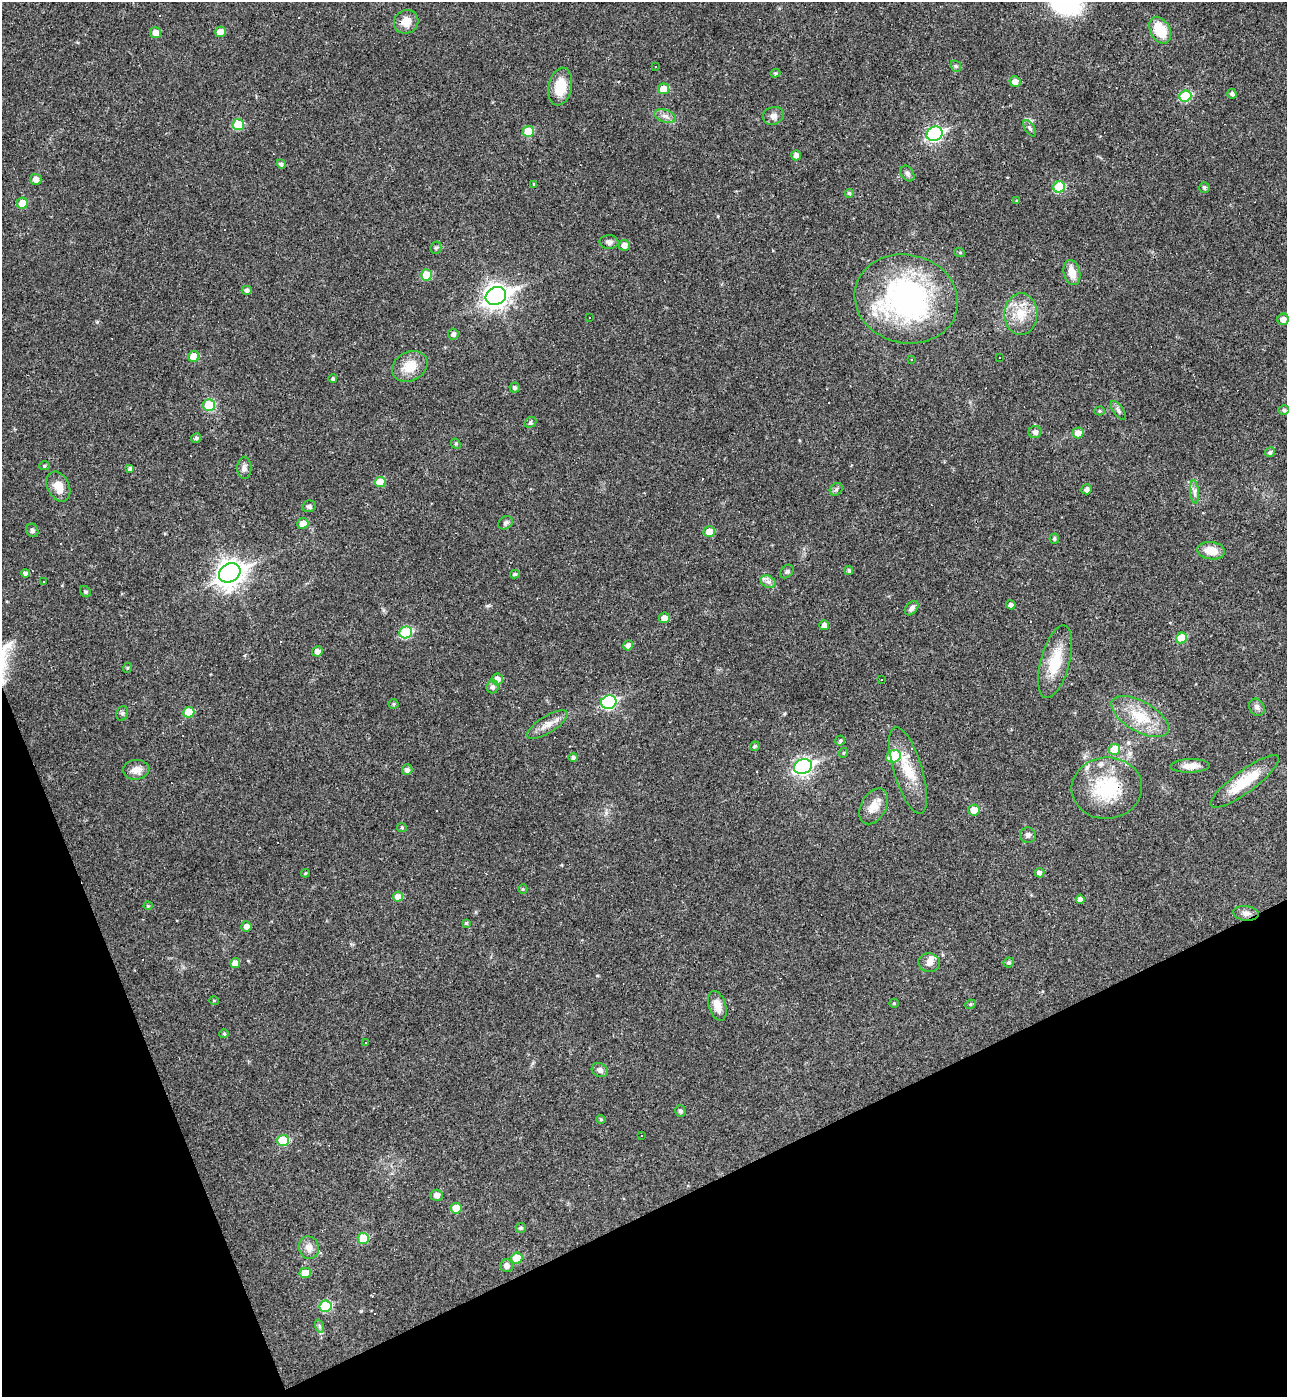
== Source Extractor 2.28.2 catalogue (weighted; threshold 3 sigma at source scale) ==
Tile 14 of 4 x 4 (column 2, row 4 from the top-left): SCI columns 1433-2717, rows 1-1395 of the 5565 x 5579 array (HDU 1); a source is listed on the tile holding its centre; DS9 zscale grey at full resolution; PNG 1289 x 1399 px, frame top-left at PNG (2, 2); each listed source drawn as its Kron ellipse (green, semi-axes under 4 px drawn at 4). Shown black and unused: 20% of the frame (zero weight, under 3 of 4 exposures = <1% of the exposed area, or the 3 px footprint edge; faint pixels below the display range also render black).
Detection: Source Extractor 2.28.2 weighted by HDU 2 'WHT'; one run over the whole footprint, this tile lists its part. Background 0.018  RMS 0.0039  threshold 0.0176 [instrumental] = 3 sigma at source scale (4.5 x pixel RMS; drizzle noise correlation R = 1.50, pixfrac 1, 0.05/0.05 arcsec/px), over >= 5 px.
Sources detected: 165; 12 cosmic-ray / hot-pixel residue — neither listed nor drawn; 3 inside a brighter listed object's ellipse — not listed separately; the other 150 listed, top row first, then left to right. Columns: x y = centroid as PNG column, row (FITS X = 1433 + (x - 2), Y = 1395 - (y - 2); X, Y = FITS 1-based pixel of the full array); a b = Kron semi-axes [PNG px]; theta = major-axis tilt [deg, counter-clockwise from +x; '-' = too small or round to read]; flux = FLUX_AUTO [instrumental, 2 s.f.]
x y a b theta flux
406 22 12 11 - 4.2
1160 30 14 9 -62 11
220 32 5 5 - 3.8
156 33 5 5 - 3.3
956 66 6 5 - 0.58
656 67 3 2 - 0.39
775 73 5 4 - 0.49
1015 82 5 5 - 2.3
560 87 19 11 78 8.9
663 89 5 5 - 5.3
1232 94 5 4 - 1
1185 96 6 5 - 18
665 116 11 6 -16 1.7
773 116 10 9 - 1.8
238 124 5 5 - 12
1030 128 9 5 -57 0.91
528 131 6 5 - 8.9
935 134 8 7 - 75
796 155 5 5 - 1.7
281 164 5 4 - 1.1
907 174 8 6 -58 1.1
36 179 6 5 - 2.3
534 184 3 3 - 0.37
1059 187 6 5 - 15
1204 187 5 5 - 0.82
849 193 4 4 - 0.66
1017 201 4 3 - 0.46
22 203 5 5 - 6.7
609 242 9 7 -2 1.3
624 245 5 5 - 2.3
436 248 6 5 - 0.61
960 253 5 3 - 0.42
1072 273 12 8 -77 4.3
426 275 5 5 - 8.1
247 290 5 4 - 1
496 296 11 8 27 270
906 299 52 44 -13 87
1021 314 21 16 89 8.5
590 318 2 2 - 0.37
1283 319 6 5 - 2.2
453 334 5 5 - 1.3
194 357 5 5 - 6.2
999 357 3 2 - 0.51
911 359 3 3 - 0.64
410 366 18 14 28 7.4
333 379 4 4 - 0.78
515 388 5 5 - 0.89
209 405 6 6 - 13
1118 410 11 5 -54 1.1
1284 410 5 4 - 0.7
1100 411 5 4 - 0.5
530 422 6 4 30 0.63
1035 432 6 6 - 1.2
1078 433 5 5 - 3.9
196 438 5 4 - 0.85
456 444 5 4 - 0.55
1270 452 5 4 - 1.1
44 466 5 4 - 0.58
130 468 4 4 - 0.87
244 468 11 7 -90 1.5
380 482 5 5 - 6.9
58 486 16 11 -64 4.9
836 489 7 5 44 0.85
1087 489 5 5 - 1.4
1195 492 11 4 -85 1.4
309 506 7 6 - 1.1
505 523 8 6 33 0.9
303 524 5 5 - 4.2
32 530 7 5 -67 0.98
709 532 6 5 - 4.6
1054 539 5 5 - 0.73
1211 551 14 8 -7 5.2
849 571 4 4 - 0.91
787 572 8 5 47 0.8
25 573 4 4 - 1.3
230 573 11 9 29 330
515 574 5 4 - 0.68
43 582 3 3 - 3.9
768 582 8 6 -29 1.4
86 592 6 5 - 0.73
1011 605 4 4 - 1.4
912 608 8 5 49 1.5
664 618 5 5 - 2.7
824 625 5 5 - 1.7
406 632 6 5 - 21
1181 638 5 5 - 9.3
628 645 5 4 - 2.1
317 651 5 5 - 2.3
1055 662 37 14 75 12
127 668 5 3 - 0.37
497 679 6 5 - 2.5
881 679 3 3 - 2.2
492 687 6 6 - 1.2
609 702 8 6 22 47
394 704 5 4 - 0.51
1257 707 9 7 -58 1.5
189 712 5 5 - 8.3
122 713 7 5 69 0.75
1140 716 32 15 -30 12
547 724 23 8 32 3.7
840 741 5 4 - 0.72
755 746 5 4 - 0.67
1115 749 5 5 - 9.6
843 753 5 3 - 0.36
893 756 7 6 - 13
573 758 5 4 - 1.1
1190 766 19 7 1 3.3
803 767 9 7 25 110
136 770 13 10 5 3.3
407 770 5 5 - 1.5
908 770 45 14 -73 12
1245 781 42 11 36 14
1107 788 35 30 6 24
874 806 19 12 61 4.9
974 810 6 5 - 4.5
402 828 5 4 - 0.45
1028 835 8 7 - 1.3
305 873 4 3 - 0.4
1039 873 5 4 - 1.5
523 889 5 4 - 0.44
398 897 5 5 - 3.8
1080 899 4 4 - 1.7
148 906 4 4 - 0.4
1246 913 12 7 -7 1.9
466 923 4 4 - 0.57
246 926 5 5 - 1.9
1009 962 5 4 - 0.72
235 963 5 5 - 2.7
929 963 11 9 -7 2.2
214 1001 5 3 - 0.3
894 1003 5 4 - 0.4
970 1004 5 4 - 0.56
717 1006 15 8 -72 3.7
224 1034 4 4 - 0.4
365 1042 3 3 - 3.9
600 1070 8 6 -28 1.6
680 1111 6 5 - 1
601 1119 5 4 - 0.58
642 1136 3 3 - 1.1
283 1140 6 5 - 14
437 1195 6 5 - 2
456 1208 5 5 - 6.2
521 1228 5 5 - 0.83
363 1238 5 5 - 9.9
309 1248 11 10 - 2.8
517 1258 5 5 - 8.4
507 1266 6 6 - 1.6
305 1273 5 5 - 5.1
325 1306 6 5 - 17
319 1326 6 4 -71 0.7